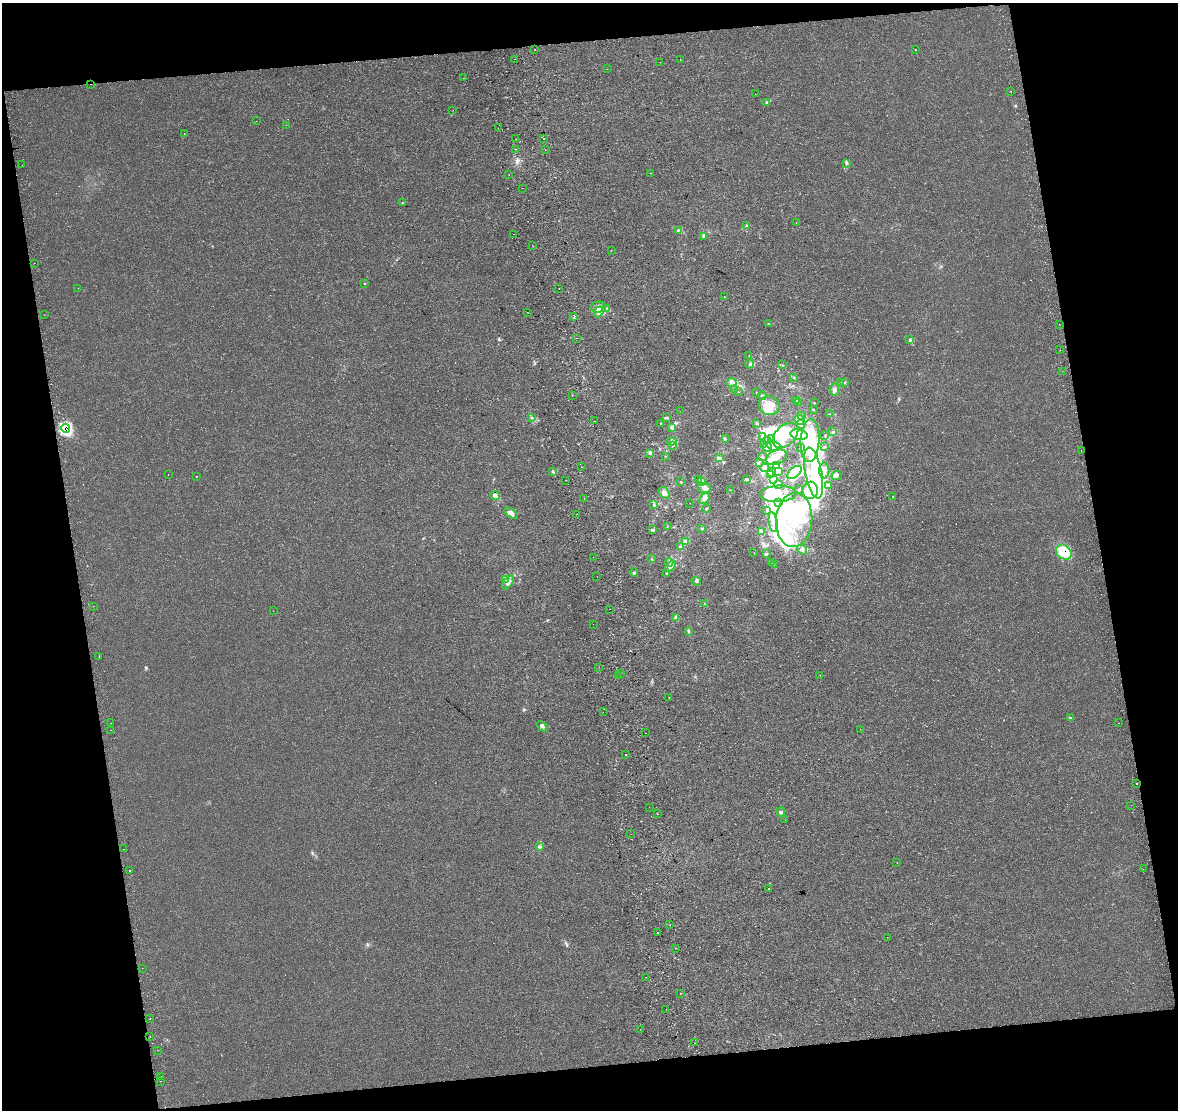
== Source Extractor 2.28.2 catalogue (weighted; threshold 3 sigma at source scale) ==
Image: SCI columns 122-4825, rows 48-4478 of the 4950 x 4571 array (HDU 1 of 3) = the unmasked area's bounding box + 8 px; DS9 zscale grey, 4 x 4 block average (1 PNG px = mean of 4 x 4 image px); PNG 1180 x 1112 px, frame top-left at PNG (2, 3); each listed source drawn as its Kron ellipse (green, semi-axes under 4 px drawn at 4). Shown black and unused: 21% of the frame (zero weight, under 3 of 4 exposures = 7% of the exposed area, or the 3 px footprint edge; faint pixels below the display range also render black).
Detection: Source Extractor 2.28.2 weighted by HDU 2 'WHT'. Background 1.67e-04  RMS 0.0017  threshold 0.00749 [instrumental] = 3 sigma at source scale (4.5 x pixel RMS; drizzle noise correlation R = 1.50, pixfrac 1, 0.0396/0.0396 arcsec/px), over >= 5 px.
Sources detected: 313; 1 too faint to see at this stretch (4 x 4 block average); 33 inside a brighter object's white glare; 6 cosmic-ray / hot-pixel residue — neither listed nor drawn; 7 coinciding with a brighter row at this scale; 51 inside a brighter listed object's ellipse — not listed separately; the other 215 listed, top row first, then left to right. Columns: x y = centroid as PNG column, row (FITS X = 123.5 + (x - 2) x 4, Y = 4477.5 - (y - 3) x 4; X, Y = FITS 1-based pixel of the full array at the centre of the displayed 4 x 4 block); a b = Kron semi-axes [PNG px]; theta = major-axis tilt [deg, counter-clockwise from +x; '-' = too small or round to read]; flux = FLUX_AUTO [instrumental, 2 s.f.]
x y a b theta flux
915 49 2 2 - 0.81
535 50 2 2 - 0.7
515 59 2 2 - 0.16
680 59 2 2 - 0.21
660 62 2 2 - 0.29
607 69 2 2 - 0.18
463 78 2 2 - 0.17
91 84 2 2 - 0.69
1011 91 2 2 - 0.28
755 94 2 2 - 0.23
767 102 3 2 - 1
453 110 2 2 - 0.22
256 121 2 2 - 0.2
286 125 2 2 - 0.2
498 128 2 2 - 0.21
184 134 2 2 - 0.83
544 138 2 2 - 0.65
515 139 2 2 - 0.26
515 149 2 2 - 0.48
545 150 2 2 - 0.35
846 163 3 2 - 1.1
22 165 2 2 - 0.21
650 173 2 2 - 0.35
509 174 2 2 - 0.29
522 188 2 2 - 0.22
403 203 2 2 - 0.41
796 223 2 2 - 0.22
747 226 3 3 - 1.6
678 230 3 2 - 1
514 234 2 2 - 0.17
703 236 4 2 - 1.3
532 245 2 2 - 0.48
612 250 2 2 - 0.21
34 263 2 2 - 0.15
365 284 2 2 - 0.72
78 288 2 2 - 0.17
559 288 2 2 - 1.6
725 297 2 2 - 0.37
598 307 8 5 2 8.2
607 308 3 2 - 1.2
527 312 2 2 - 0.3
599 312 5 3 - 15
44 315 2 2 - 0.46
574 316 3 2 - 1.1
768 324 2 2 - 0.82
1059 324 2 2 - 0.27
576 338 2 2 - 0.22
910 340 3 2 - 0.74
1060 350 2 2 - 0.73
749 356 2 2 - 0.31
750 364 4 2 - 1.3
783 365 2 2 - 0.3
1062 371 2 2 - 0.55
794 377 2 2 - 0.77
731 382 5 3 - 3.1
841 382 2 2 - 0.48
845 382 3 2 - 1.3
834 389 6 4 -83 3.1
734 390 2 2 - 0.61
739 392 2 2 - 0.22
756 393 2 2 - 0.66
572 395 2 2 - 0.34
762 396 4 3 - 1.5
796 400 2 2 - 0.78
798 402 2 2 - 0.57
814 403 2 2 - 0.43
769 406 10 9 - 14
813 409 2 2 - 0.6
680 411 2 2 - 0.2
829 414 2 2 - 0.52
801 415 2 2 - 0.25
532 417 2 2 - 0.51
666 417 4 2 - 0.96
800 420 5 4 - 4.2
594 421 2 2 - 0.82
661 423 2 2 - 0.72
757 424 3 2 - 1.1
800 424 4 3 - 1.4
671 427 4 3 - 1.5
66 428 5 4 - 54
833 432 3 2 - 1.2
799 435 9 5 -10 7.7
825 435 2 2 - 0.58
762 436 3 2 - 0.77
785 436 15 10 41 20
725 439 2 2 - 0.45
771 439 3 2 - 1.3
672 441 5 2 - 1.3
767 441 4 2 - 1.7
810 441 21 9 86 54
763 444 2 2 - 0.33
673 445 3 3 - 1.2
774 446 7 4 -5 4.8
767 447 5 4 - 3.7
825 447 2 2 - 0.53
801 448 3 2 - 1.1
1081 451 2 2 - 0.64
650 453 3 3 - 1.6
665 456 2 2 - 0.37
720 457 3 2 - 0.79
763 457 2 2 - 0.43
777 457 11 7 23 11
759 462 3 2 - 0.89
776 466 4 3 - 2.4
581 467 2 2 - 0.72
765 468 4 3 - 1.8
824 470 8 5 87 4.9
552 471 3 2 - 0.83
778 471 3 2 - 0.93
772 472 3 2 - 0.66
795 472 8 4 41 34
814 473 26 8 -79 39
168 475 2 2 - 0.29
770 475 2 2 - 0.32
836 475 5 3 - 4.9
196 476 2 2 - 0.69
747 479 4 2 - 1.4
773 479 3 2 - 0.93
566 480 2 2 - 0.24
699 480 2 2 - 0.32
681 482 2 2 - 0.79
701 482 4 2 - 1.1
778 484 4 3 - 1.7
829 485 3 2 - 0.67
704 488 6 5 - 4.8
799 489 2 2 - 0.3
730 490 2 2 - 0.52
810 490 8 7 - 23
664 493 6 4 -57 5.4
778 494 18 8 2 17
495 495 5 4 - 3.7
893 497 2 2 - 0.63
704 498 6 4 50 4.5
584 499 2 2 - 0.19
690 503 2 2 - 0.18
779 503 3 2 - 1.2
654 505 4 2 - 1.3
706 509 2 2 - 1.1
767 511 4 2 - 1.4
511 513 8 3 -37 4.1
577 514 2 2 - 0.32
794 520 27 18 87 70
773 522 10 4 -81 5.7
667 526 2 2 - 0.27
702 529 2 2 - 0.81
653 530 4 2 - 2
761 531 3 2 - 0.97
685 542 3 2 - 1.1
681 547 3 3 - 1.7
802 550 5 3 - 2.2
1064 552 8 6 -40 30
754 553 2 2 - 0.24
766 554 4 2 - 1.2
593 557 2 2 - 0.21
651 559 2 2 - 0.41
669 562 4 3 - 1.9
771 563 2 2 - 0.31
774 565 2 2 - 0.15
671 566 6 4 50 3.4
634 573 4 2 - 1.6
666 574 2 2 - 0.38
597 577 2 2 - 0.2
505 579 4 3 - 2.2
696 581 5 2 - 1.4
508 582 8 4 52 5.1
704 604 2 2 - 0.38
93 606 2 2 - 0.16
609 609 2 2 - 0.21
273 611 2 2 - 0.18
676 617 4 2 - 1.5
593 624 2 2 - 0.32
688 632 2 2 - 0.4
99 657 2 2 - 0.19
599 667 2 2 - 0.14
620 674 2 2 - 0.23
820 675 2 2 - 0.3
619 676 2 2 - 0.23
669 698 2 2 - 0.41
603 712 2 2 - 0.24
1070 718 2 2 - 0.57
111 723 2 2 - 0.42
1119 723 2 2 - 0.23
542 726 6 3 -41 2.1
860 729 2 2 - 0.17
111 730 2 2 - 0.16
646 733 2 2 - 0.55
626 755 2 2 - 0.65
1136 783 2 2 - 1.1
1131 805 2 2 - 0.21
649 807 2 2 - 0.19
781 812 4 3 - 1.9
657 814 2 2 - 0.29
785 820 2 2 - 0.19
631 834 2 2 - 0.16
540 847 3 3 - 1.7
123 849 2 2 - 0.55
897 863 2 2 - 0.52
1143 869 2 2 - 0.14
129 871 2 2 - 0.79
769 888 2 2 - 0.39
670 925 2 2 - 0.26
658 932 2 2 - 0.27
887 937 2 2 - 0.22
676 948 2 2 - 0.26
142 968 2 2 - 0.26
646 977 2 2 - 0.27
680 993 2 2 - 0.27
666 1009 2 2 - 0.21
150 1019 2 2 - 0.93
640 1029 2 2 - 0.15
150 1036 2 2 - 0.23
694 1043 2 2 - 0.35
158 1050 2 2 - 0.21
161 1076 2 2 - 0.55
160 1081 2 2 - 0.35
Overlapping masked pixels (flux is a lower limit): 3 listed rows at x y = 91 84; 66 428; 1064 552
Diffuse or blended objects may show on this block-average render without a row.